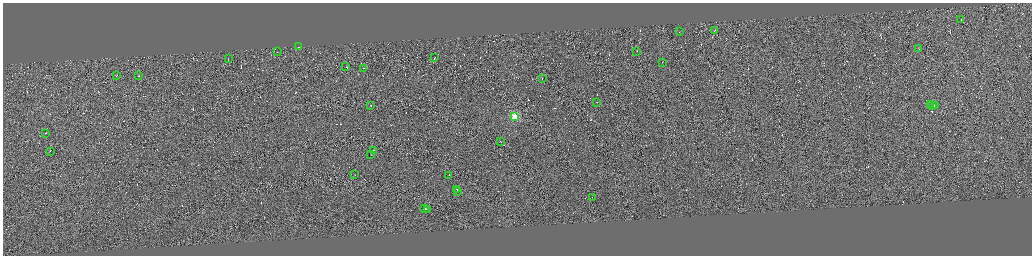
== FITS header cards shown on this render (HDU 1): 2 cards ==
NAXIS1  =                 4117
NAXIS2  =                 1014

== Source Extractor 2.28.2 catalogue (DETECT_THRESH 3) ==
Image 4117 x 1014 px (HDU 1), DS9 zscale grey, zoomed out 1/4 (1 PNG px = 4 x 4 image px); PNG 1034 x 258 px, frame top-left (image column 3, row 1011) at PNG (3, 3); each listed source drawn as its Kron ellipse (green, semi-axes under 4 px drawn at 4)
Background 0.00441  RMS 2.9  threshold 8.8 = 3 sigma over >= 5 px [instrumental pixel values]
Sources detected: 528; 495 cannot appear on this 1/4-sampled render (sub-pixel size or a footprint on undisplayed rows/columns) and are neither listed nor drawn; the other 33 listed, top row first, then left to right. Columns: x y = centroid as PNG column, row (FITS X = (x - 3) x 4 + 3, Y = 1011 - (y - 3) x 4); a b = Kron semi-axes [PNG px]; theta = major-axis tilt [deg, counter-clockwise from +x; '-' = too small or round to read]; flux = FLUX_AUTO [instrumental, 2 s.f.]
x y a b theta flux
961 19 2 1 - 7500
714 30 3 1 - 13000
679 32 2 1 - 5000
299 46 2 1 - 7600
919 49 2 1 - 10000
277 51 2 1 - 2100
637 51 2 1 - 4500
435 58 3 1 - 7000
228 59 2 1 - 9500
662 62 2 1 - 4400
346 66 2 1 - 6100
363 68 2 1 - 7900
117 75 2 1 - 4000
139 76 2 1 - 6200
542 78 2 1 - 6800
596 102 2 1 - 7800
371 105 2 1 - 7200
931 105 2 1 - 19000
932 105 2 1 - 23000
935 105 3 1 - 27000
515 116 2 2 - 110000
46 133 2 1 - 9500
500 141 2 1 - 18000
373 150 2 1 - 6700
50 151 2 1 - 6200
370 154 2 1 - 5800
355 175 2 1 - 4200
449 175 2 1 - 3700
457 189 2 1 - 11000
458 191 2 1 - 18000
592 197 2 1 - 7700
425 208 2 1 - 8600
428 209 2 1 - 20000
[495 sub-pixel or undisplayed-footprint detections neither listed nor drawn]